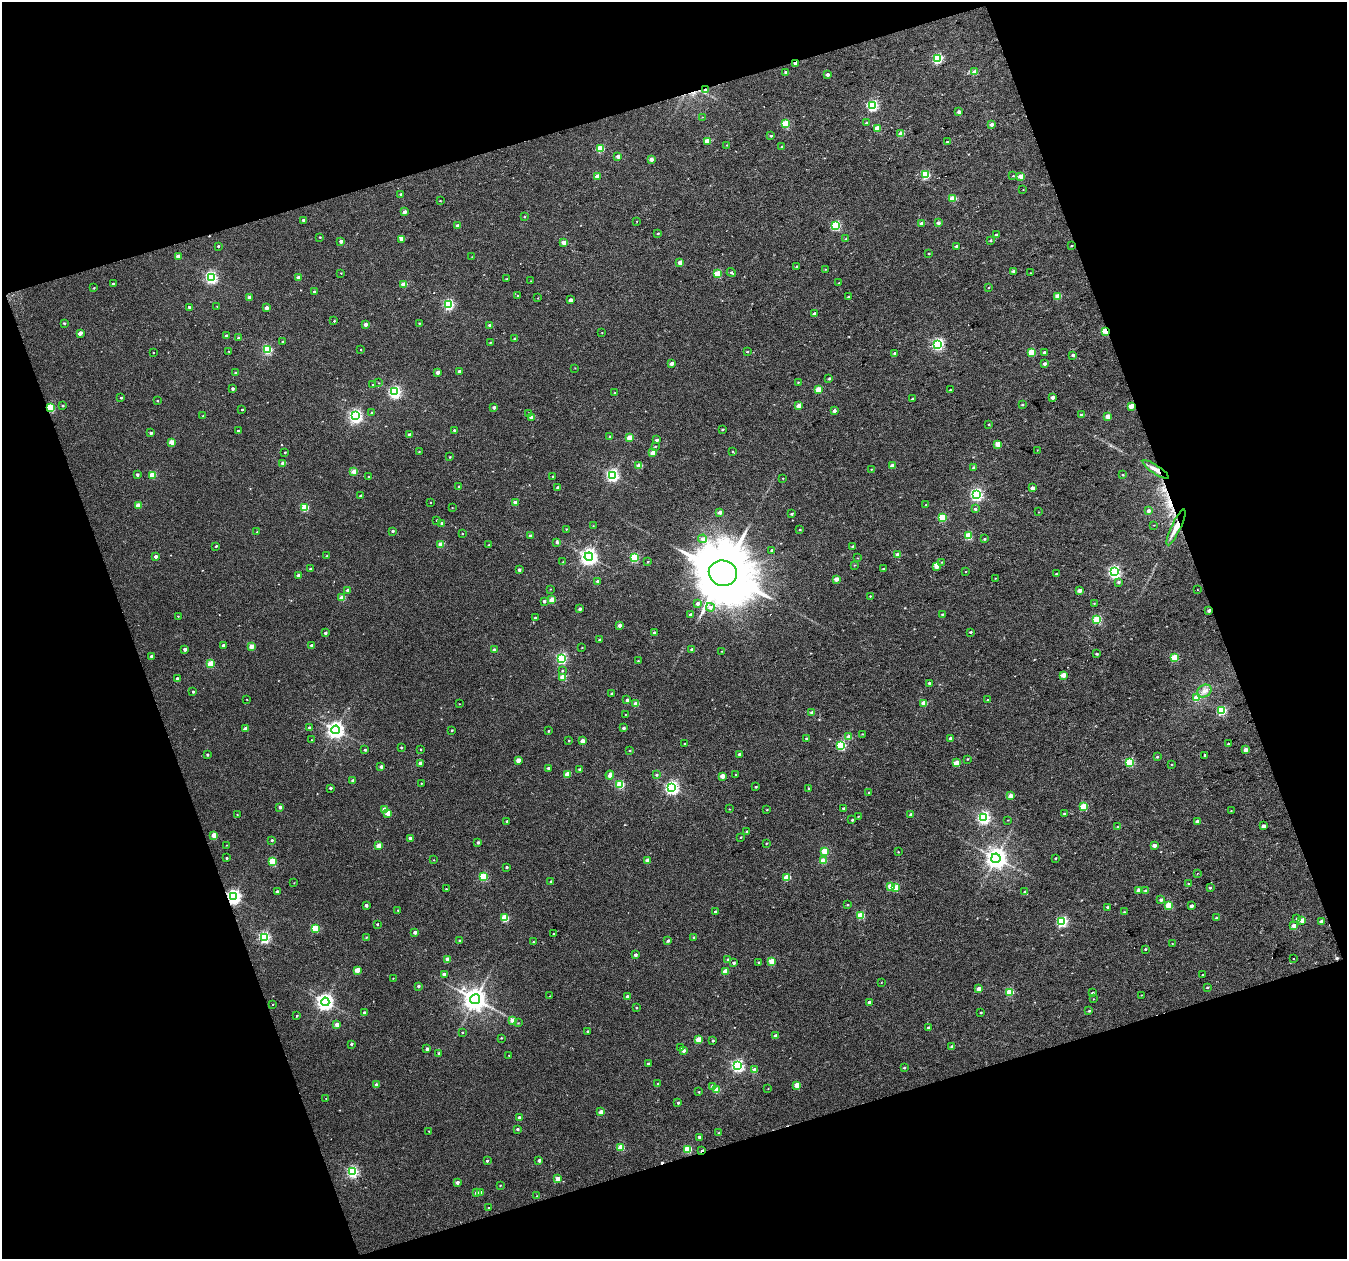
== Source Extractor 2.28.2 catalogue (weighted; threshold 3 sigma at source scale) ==
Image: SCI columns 1-2689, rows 42-2554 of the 2690 x 2611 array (HDU 1 of 3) = the unmasked area's bounding box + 8 px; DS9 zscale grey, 2 x 2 block average (1 PNG px = mean of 2 x 2 image px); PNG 1349 x 1261 px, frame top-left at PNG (2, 2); each listed source drawn as its Kron ellipse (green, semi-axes under 4 px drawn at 4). Shown black and unused: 38% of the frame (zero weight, under 2 of 3 exposures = <1% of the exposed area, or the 3 px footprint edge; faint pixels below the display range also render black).
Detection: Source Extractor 2.28.2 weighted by HDU 2 'WHT'. Background 0.0372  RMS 0.0084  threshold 0.0377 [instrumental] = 3 sigma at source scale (4.5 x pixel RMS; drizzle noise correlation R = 1.50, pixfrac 1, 0.0396/0.0396 arcsec/px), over >= 5 px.
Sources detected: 508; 1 inside a brighter object's white glare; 9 cosmic-ray / hot-pixel residue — neither listed nor drawn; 1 coinciding with a brighter row at this scale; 1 inside a brighter listed object's ellipse — not listed separately; the other 496 listed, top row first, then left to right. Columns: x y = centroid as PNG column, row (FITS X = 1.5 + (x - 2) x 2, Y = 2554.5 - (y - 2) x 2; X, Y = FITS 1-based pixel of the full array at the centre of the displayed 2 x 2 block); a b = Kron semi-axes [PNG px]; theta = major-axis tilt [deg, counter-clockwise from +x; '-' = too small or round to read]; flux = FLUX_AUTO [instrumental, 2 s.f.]
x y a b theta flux
937 58 3 3 - 150
795 63 3 2 - 7.8
786 72 3 2 - 3.6
974 72 3 2 - 18
827 74 2 2 - 7.4
705 90 3 3 - 6.3
872 105 3 3 - 240
959 112 2 2 - 11
702 117 3 2 - 0.76
785 123 3 3 - 67
866 123 3 2 - 2.5
991 124 2 2 - 8.8
877 128 3 3 - 36
901 134 3 2 - 26
771 136 3 2 - 2.2
707 141 3 3 - 39
947 142 2 2 - 2.9
727 145 2 2 - 1
782 147 2 2 - 3
600 149 3 3 - 72
618 156 2 2 - 14
651 159 2 2 - 11
925 175 3 3 - 110
597 176 3 2 - 24
1013 176 3 2 - 1.1
1021 176 3 2 - 28
1023 190 3 2 - 0.78
401 194 2 2 - 3.4
953 198 3 3 - 42
440 201 3 2 - 1.1
404 212 3 2 - 12
525 217 3 2 - 1.4
303 220 3 2 - 3.2
636 221 2 2 - 0.93
921 223 2 2 - 8.8
938 223 3 2 - 7
836 225 3 3 - 160
458 226 3 2 - 7.4
658 233 2 2 - 1.7
996 235 2 2 - 7.5
320 237 2 2 - 1.5
401 239 3 2 - 9.9
846 239 3 3 - 2.1
990 240 3 2 - 2.1
341 241 2 2 - 7.9
564 243 3 2 - 21
218 246 2 2 - 2.2
957 246 2 2 - 6
1071 246 3 2 - 1.5
929 253 2 2 - 1.5
178 256 2 2 - 18
472 257 2 2 - 0.82
680 262 3 2 - 16
797 266 2 2 - 3.3
826 269 2 2 - 0.84
1013 271 3 3 - 3.8
731 272 5 3 - 2.8
341 273 2 2 - 1
1030 273 2 2 - 1.3
717 274 3 3 - 57
211 277 3 3 - 330
298 277 2 2 - 10
507 279 3 2 - 1.6
531 281 2 2 - 0.72
839 283 3 2 - 1.1
113 284 2 2 - 5.3
403 284 3 2 - 28
94 288 2 2 - 1.6
988 288 2 2 - 0.91
314 292 2 2 - 4.9
518 295 2 2 - 1
1058 296 3 2 - 32
249 297 2 2 - 11
848 297 3 2 - 2.9
538 298 2 2 - 0.97
570 300 2 2 - 11
449 304 3 3 - 230
217 306 2 2 - 0.87
189 307 2 2 - 3.5
266 308 2 2 - 12
815 314 2 2 - 9
334 321 2 2 - 6.6
64 323 2 2 - 3
419 323 3 2 - 1.3
365 324 2 2 - 15
490 325 2 2 - 9.4
1105 331 3 2 - 55
80 333 4 2 - 14
602 333 2 2 - 0.85
226 335 2 2 - 2.7
239 338 3 2 - 4.5
515 339 2 2 - 3.8
283 342 2 2 - 2
490 342 3 2 - 1.6
938 344 3 3 - 270
267 350 3 3 - 150
360 350 2 2 - 0.89
229 351 2 2 - 2
747 352 2 2 - 3.4
1031 352 3 3 - 47
1044 352 3 2 - 4.8
153 353 2 2 - 1.1
895 353 3 3 - 3.6
1073 355 2 2 - 6.4
672 363 2 2 - 12
1045 364 2 2 - 6.8
575 368 2 2 - 0.77
459 371 2 2 - 6.6
438 372 2 2 - 15
236 373 3 2 - 3.8
829 379 3 2 - 2.6
798 382 3 2 - 1.2
379 383 3 2 - 0.85
373 385 3 2 - 1.7
233 389 2 2 - 4.3
818 390 3 3 - 42
950 390 2 2 - 1.6
395 392 4 3 - 340
615 393 3 2 - 1.9
1052 397 3 2 - 8.7
121 398 2 2 - 2.2
912 399 2 2 - 2.9
157 401 2 2 - 1.5
1022 405 3 2 - 1.8
63 406 3 2 - 2.2
798 406 3 2 - 15
1131 406 3 2 - 30
494 407 2 2 - 6.4
51 408 3 3 - 98
242 410 2 2 - 1.6
834 411 2 2 - 8
372 413 2 2 - 6.2
529 413 2 2 - 3.5
1081 415 3 2 - 5.3
203 416 2 2 - 1.8
356 416 4 4 - 450
1108 416 3 2 - 26
531 417 2 2 - 16
988 424 2 2 - 1.7
454 430 3 2 - 2.3
722 430 3 2 - 1.8
238 431 2 2 - 3.1
151 433 2 2 - 4.5
410 435 2 2 - 9.4
610 437 2 2 - 2.8
629 438 3 2 - 30
657 440 3 2 - 4.4
172 442 3 3 - 29
998 444 3 3 - 37
655 446 3 2 - 1.5
1037 450 2 2 - 1.4
285 452 2 2 - 1.8
419 452 3 2 - 1.2
733 452 3 3 - 1.4
652 453 3 2 - 27
450 457 3 2 - 1.3
283 463 3 2 - 19
639 466 2 2 - 27
892 466 3 2 - 20
974 468 3 3 - 3.6
871 469 2 2 - 0.92
1156 469 15 4 -33 15
354 471 3 2 - 26
137 475 2 2 - 4.2
153 475 3 3 - 51
612 475 4 3 - 370
1123 475 3 2 - 1.5
553 476 2 2 - 1.7
369 477 2 2 - 1.5
783 478 2 2 - 0.8
459 487 3 3 - 2.5
558 487 2 2 - 6.8
1032 488 2 2 - 9.4
976 494 4 3 - 340
361 496 2 2 - 5
515 502 2 2 - 16
430 503 2 2 - 0.98
138 505 3 3 - 28
926 505 2 2 - 0.95
305 508 3 3 - 68
452 508 2 2 - 0.81
975 509 2 2 - 4.1
1148 511 3 2 - 6.8
720 512 2 2 - 12
1038 512 2 2 - 5.1
792 514 3 2 - 2.9
942 518 3 3 - 89
437 520 2 2 - 2.5
442 523 2 2 - 2.7
1154 525 3 2 - 0.81
593 526 3 2 - 0.89
1176 527 20 4 65 21
566 529 2 2 - 1.2
800 530 3 2 - 1.2
393 531 2 2 - 3.3
257 532 2 2 - 2
462 534 2 2 - 1
530 536 3 3 - 5.1
968 536 3 3 - 73
703 539 4 4 - 7.5
984 539 3 2 - 2.1
557 542 3 3 - 5
441 544 3 2 - 33
489 545 2 2 - 2.2
216 546 2 2 - 2.2
853 546 2 2 - 5.9
772 550 3 2 - 2.1
898 555 3 2 - 23
156 556 2 2 - 8.1
327 556 3 2 - 1.6
589 557 4 4 - 800
634 557 3 3 - 140
857 558 3 2 - 0.92
563 562 2 2 - 1.3
648 562 2 2 - 1.3
942 562 3 2 - 1.5
854 565 2 2 - 1.1
936 566 3 3 - 20
310 569 3 2 - 2.3
883 569 3 2 - 1.9
519 570 2 2 - 6.5
965 572 3 2 - 0.98
1114 572 4 3 - 360
723 573 14 12 -14 19000
1056 574 3 2 - 1.7
298 575 2 2 - 7.7
995 578 3 2 - 0.97
836 579 2 2 - 18
597 581 2 2 - 3.8
1118 582 3 3 - 4
550 589 2 2 - 0.93
347 590 2 2 - 5.7
1079 590 2 2 - 15
1197 590 2 2 - 1.3
870 596 2 2 - 1.3
342 598 3 3 - 29
552 600 3 3 - 36
544 601 2 2 - 4.8
697 603 3 3 - 5.7
1094 603 2 2 - 1.1
710 607 4 4 - 6.5
580 609 2 2 - 6.1
1209 610 2 2 - 6.4
690 614 2 2 - 7.4
942 614 3 2 - 2
178 616 2 2 - 1.3
535 618 2 2 - 6.4
1097 620 3 3 - 110
619 625 2 2 - 12
970 632 3 2 - 2.4
325 633 2 2 - 5.3
655 633 2 2 - 8.5
599 640 2 2 - 3.5
223 645 2 2 - 8
311 645 2 2 - 5.1
251 646 3 2 - 27
582 647 2 2 - 1.1
185 649 2 2 - 8.9
692 649 2 2 - 4.3
494 650 2 2 - 11
722 651 2 2 - 1.1
1096 654 2 2 - 2.9
151 656 2 2 - 4.9
562 658 3 3 - 240
1174 658 3 3 - 71
638 661 2 2 - 1.4
210 664 3 3 - 60
562 671 2 2 - 1.9
1063 675 3 2 - 28
563 677 3 3 - 35
177 679 2 2 - 7.3
929 683 3 2 - 2.8
1204 691 8 6 30 10
193 692 2 2 - 3.2
612 694 2 2 - 3.9
1196 697 3 3 - 40
246 699 2 2 - 0.94
627 700 2 2 - 6.8
987 700 3 2 - 1.6
924 703 3 2 - 32
459 704 2 2 - 0.82
636 704 3 2 - 28
1221 711 3 3 - 140
812 713 2 2 - 10
625 714 3 2 - 0.86
309 728 3 3 - 3.1
623 728 2 2 - 5.8
245 729 2 2 - 14
336 730 4 4 - 840
452 730 3 2 - 1.9
548 731 2 2 - 1.9
862 734 2 2 - 1.1
849 737 3 2 - 24
806 738 2 2 - 2.6
951 738 2 2 - 9.2
311 740 2 2 - 0.87
569 741 3 2 - 1.4
582 741 2 2 - 16
685 743 2 2 - 1.9
1229 744 2 2 - 4.8
841 745 3 3 - 150
401 748 2 2 - 2.2
421 749 3 2 - 1.5
365 750 2 2 - 2.4
1245 750 2 2 - 14
630 751 3 2 - 1.2
207 754 3 2 - 2.1
739 754 2 2 - 4.6
1205 755 2 2 - 7.7
1157 757 3 3 - 2.1
967 759 2 2 - 1.6
518 760 3 2 - 22
1129 762 3 3 - 120
420 763 3 3 - 8.5
956 763 3 3 - 38
1171 765 3 2 - 1.1
381 767 2 2 - 6
548 768 2 2 - 4.6
580 769 2 2 - 5.2
567 774 3 2 - 29
610 775 4 2 - 15
656 775 3 2 - 2.5
736 775 2 2 - 1
722 776 3 2 - 30
353 780 2 2 - 6.6
421 783 2 2 - 0.98
620 784 3 3 - 91
756 787 2 2 - 2.4
330 788 2 2 - 4.5
672 788 4 4 - 490
809 788 2 2 - 1.7
869 793 2 2 - 3
1010 796 2 2 - 21
280 807 3 2 - 6.1
1083 807 3 3 - 70
844 808 2 2 - 4
385 809 3 3 - 15
729 809 3 2 - 0.82
767 810 3 2 - 1.4
1231 811 3 2 - 0.84
388 813 3 3 - 32
1064 813 3 2 - 1.8
237 814 2 2 - 0.93
911 815 2 2 - 10
858 816 3 2 - 1.2
984 818 4 3 - 350
852 820 2 2 - 3
1008 820 2 2 - 0.85
507 821 2 2 - 1.9
1197 821 3 2 - 5.8
1263 826 2 2 - 13
1118 827 3 2 - 3.3
747 831 3 2 - 2.9
214 835 3 3 - 22
740 837 2 2 - 1.2
410 838 2 2 - 8
272 840 2 2 - 3.1
478 842 3 3 - 3.9
766 843 3 2 - 1.2
226 845 2 2 - 0.87
1154 845 2 2 - 13
379 846 3 2 - 26
824 851 3 3 - 52
898 852 2 2 - 1.2
226 858 2 2 - 2.8
996 858 4 4 - 1500
1055 858 3 2 - 1.6
434 860 2 2 - 0.81
273 861 3 3 - 85
647 861 2 2 - 13
823 861 3 3 - 33
507 867 2 2 - 3.3
1197 873 2 2 - 1.1
484 877 3 3 - 94
787 877 3 3 - 59
551 882 2 2 - 4
294 883 2 2 - 0.83
1188 884 3 2 - 1.3
890 886 3 3 - 29
895 887 3 3 - 43
1210 888 3 2 - 2.7
446 889 2 2 - 1
1139 890 2 2 - 17
1146 891 3 2 - 7.9
277 892 2 2 - 5.4
1025 892 3 3 - 2.7
233 897 4 4 - 580
1161 900 3 3 - 5.2
366 905 2 2 - 7.6
848 905 2 2 - 1.9
1169 905 3 3 - 60
1191 906 2 2 - 6.4
1108 907 3 2 - 5.8
398 910 2 2 - 1.4
716 912 2 2 - 7.8
1124 912 3 2 - 1.3
861 915 3 3 - 75
504 918 3 3 - 78
1217 918 2 2 - 6.7
1297 919 4 3 - 2.9
1302 920 3 3 - 32
1062 921 3 3 - 220
1321 921 3 3 - 4.7
377 924 2 2 - 2.2
1294 926 3 2 - 12
315 928 3 3 - 87
415 932 2 2 - 8.3
553 934 2 2 - 3.9
264 937 3 3 - 290
366 937 2 2 - 1.6
694 937 2 2 - 4.4
459 940 2 2 - 1.7
668 940 3 3 - 4.2
533 942 2 2 - 1.1
1172 944 2 2 - 0.8
1145 949 2 2 - 2
635 955 2 2 - 6.5
1294 958 2 2 - 2.6
447 959 2 2 - 20
728 960 2 2 - 6.2
771 961 3 3 - 48
758 962 3 2 - 1.4
734 963 2 2 - 5
357 970 3 3 - 31
725 971 3 3 - 28
444 974 2 2 - 8.1
1202 975 2 2 - 1.6
393 978 2 2 - 0.7
881 983 3 2 - 0.82
418 986 3 2 - 4.2
1207 987 2 2 - 2.3
979 989 2 2 - 17
1009 992 3 3 - 81
1092 993 2 2 - 4
1141 995 2 2 - 0.74
550 996 2 2 - 0.73
627 997 2 2 - 8.1
475 999 5 5 - 1900
1093 999 2 2 - 0.71
325 1002 4 4 - 790
869 1002 2 2 - 11
273 1004 2 2 - 4.2
636 1008 2 2 - 1.9
1089 1011 3 2 - 1.9
981 1012 2 2 - 1.9
364 1013 2 2 - 5.6
297 1016 2 2 - 2.2
512 1020 3 2 - 21
518 1023 3 2 - 0.98
337 1024 3 2 - 15
928 1028 2 2 - 8.6
587 1031 2 2 - 2.2
462 1032 2 2 - 1.3
776 1036 2 2 - 8.8
501 1038 2 2 - 1.6
698 1039 3 3 - 32
713 1041 2 2 - 2.5
351 1044 2 2 - 2.8
680 1047 2 2 - 4.1
952 1047 2 2 - 9.8
427 1049 2 2 - 9.2
683 1051 2 2 - 11
439 1053 2 2 - 4.3
509 1055 2 2 - 1
648 1064 3 2 - 3.1
737 1066 3 3 - 340
904 1068 3 2 - 2.2
755 1070 2 2 - 21
658 1083 2 2 - 1.3
376 1085 3 2 - 8.8
797 1085 3 3 - 38
713 1086 3 3 - 6
768 1089 2 2 - 0.7
716 1090 3 3 - 41
699 1092 2 2 - 1.8
326 1098 2 2 - 0.66
678 1103 2 2 - 3
601 1112 3 2 - 22
519 1117 2 2 - 5.9
518 1129 3 2 - 3.8
428 1131 2 2 - 0.67
719 1133 2 2 - 3.2
699 1137 3 3 - 4.1
621 1147 3 3 - 44
688 1149 3 3 - 90
702 1150 3 2 - 4.6
539 1160 2 2 - 6.7
487 1161 2 2 - 3
353 1172 3 3 - 290
558 1179 3 2 - 21
457 1182 2 2 - 8.3
500 1185 2 2 - 1.4
481 1192 3 3 - 4
476 1193 2 2 - 11
537 1196 2 2 - 0.93
488 1207 2 2 - 1.1
Overlapping masked pixels (flux is a lower limit): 9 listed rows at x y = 795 63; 705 90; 1105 331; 51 408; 1156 469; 1176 527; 1209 610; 233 897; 702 1150